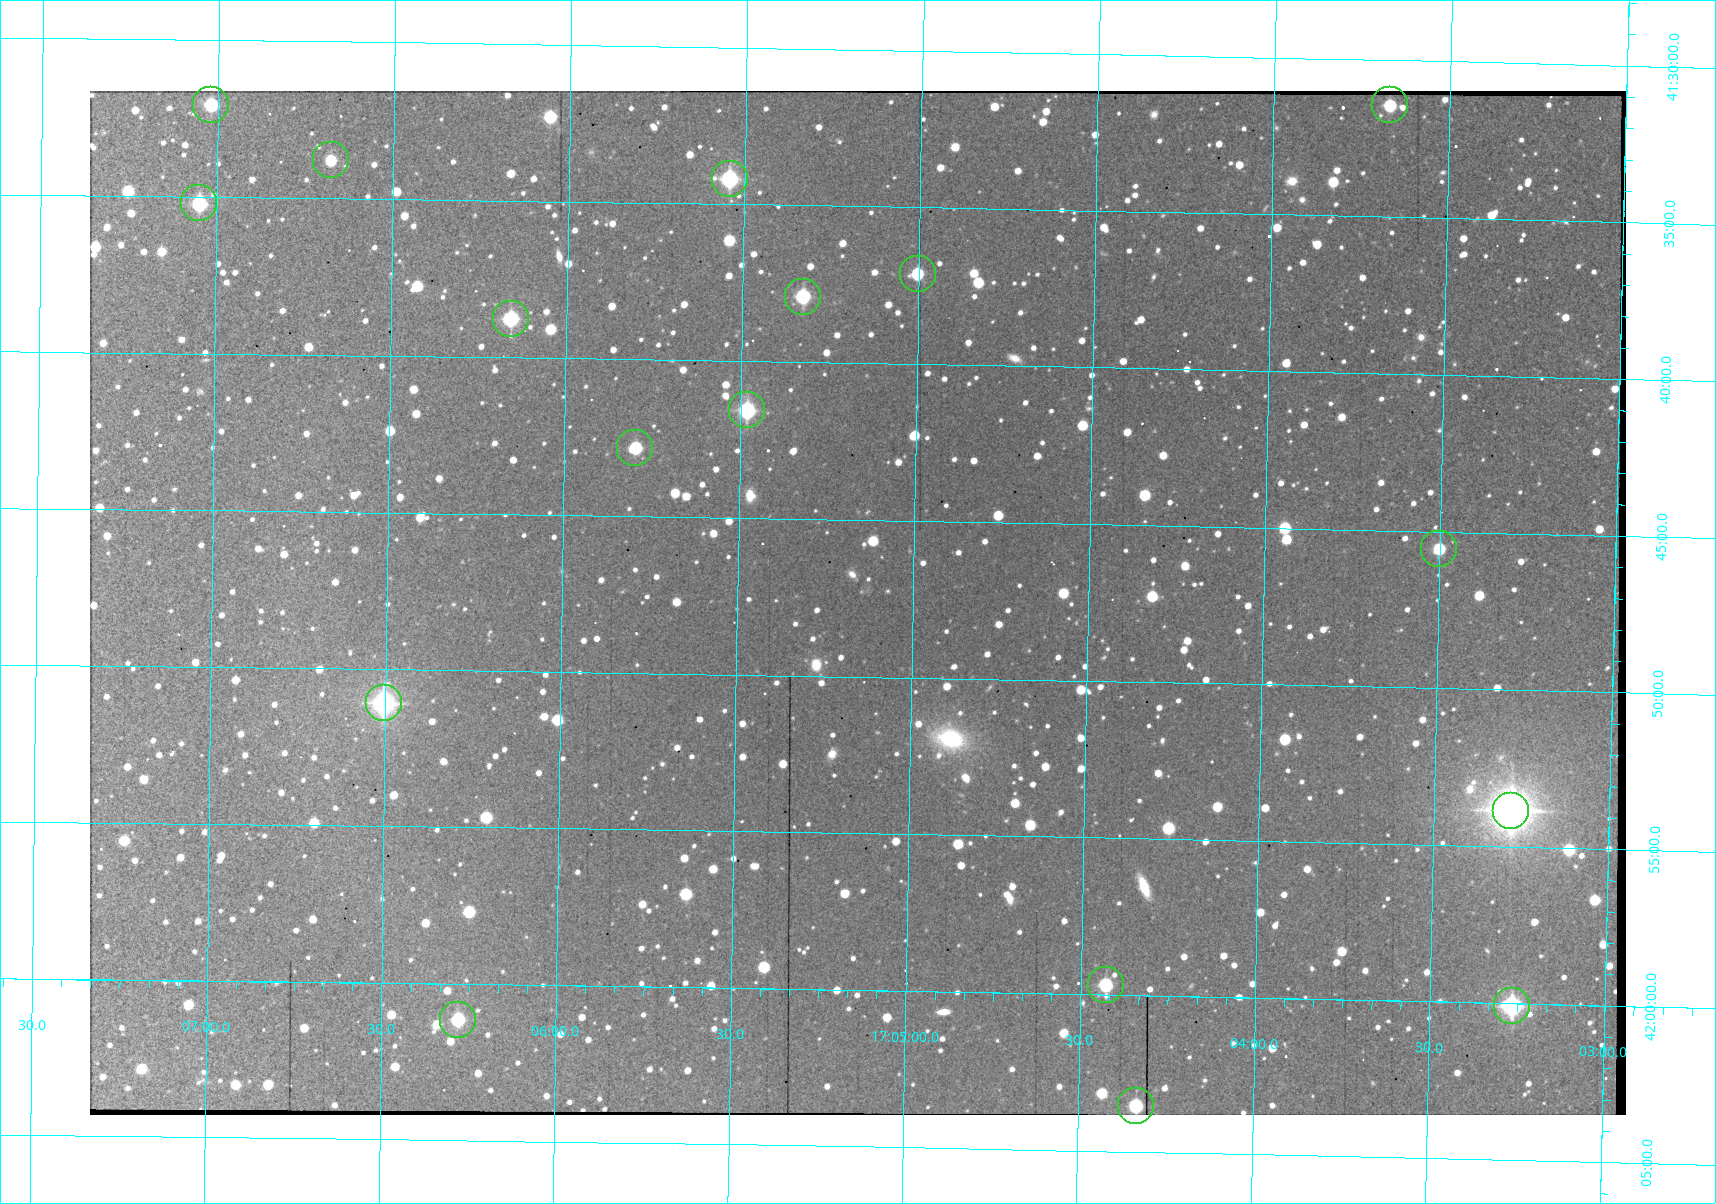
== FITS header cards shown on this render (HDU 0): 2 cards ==
NAXIS1  =                 1536 /fastest changing axis
NAXIS2  =                 1024 /next to fastest changing axis

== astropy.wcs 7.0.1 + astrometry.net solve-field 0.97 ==
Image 1536 x 1024 px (HDU 0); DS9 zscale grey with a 90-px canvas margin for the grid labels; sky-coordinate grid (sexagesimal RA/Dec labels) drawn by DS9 from the SOLVED WCS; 17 Tycho-2 reference stars matched to detected sources circled (green)
Header WCS: none
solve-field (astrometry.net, Tycho-2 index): SOLVED blind (the file carries no WCS)
Solved WCS: RA---TAN-SIP/DEC--TAN-SIP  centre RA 17:05:09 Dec +41:48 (256.29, +41.79 deg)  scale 1.91 arcsec/px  FOV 49.0' x 32.7'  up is +179 deg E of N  parity flipped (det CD > 0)
(file carries no celestial WCS; the grid is the blind solution)
Tycho-2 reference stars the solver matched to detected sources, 17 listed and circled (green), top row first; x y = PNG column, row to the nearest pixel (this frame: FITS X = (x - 90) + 1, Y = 1024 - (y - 91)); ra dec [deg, ICRS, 3 dp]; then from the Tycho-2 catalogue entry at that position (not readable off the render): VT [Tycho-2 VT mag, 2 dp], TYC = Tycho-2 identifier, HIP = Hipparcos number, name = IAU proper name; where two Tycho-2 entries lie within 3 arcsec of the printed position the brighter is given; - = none
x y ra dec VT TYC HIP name
211 105 256.755 +41.535 11.45 3080-312-1 - -
1390 105 255.918 +41.524 11.62 3080-754-1 - -
331 160 256.669 +41.563 11.68 3080-606-1 - -
730 179 256.386 +41.570 10.33 3080-152-1 - -
199 203 256.762 +41.587 11.16 3080-602-1 - -
918 274 256.251 +41.619 11.76 3080-980-1 - -
803 297 256.332 +41.632 10.89 3080-6-1 - -
511 319 256.540 +41.646 10.79 3080-748-1 - -
747 410 256.370 +41.693 10.19 3080-652-1 - -
635 448 256.449 +41.714 11.42 3080-946-1 - -
1439 549 255.876 +41.759 11.93 3080-792-1 - -
384 703 256.626 +41.851 9.45 3080-172-1 83712 -
1511 811 255.820 +41.897 8.11 3080-1398-1 83447 -
1106 985 256.107 +41.995 11.25 3080-1207-1 - -
1512 1006 255.816 +42.001 9.83 3080-1121-1 83444 -
458 1020 256.570 +42.019 11.50 3080-1101-1 - -
1136 1106 256.084 +42.059 11.25 3080-1074-1 - -